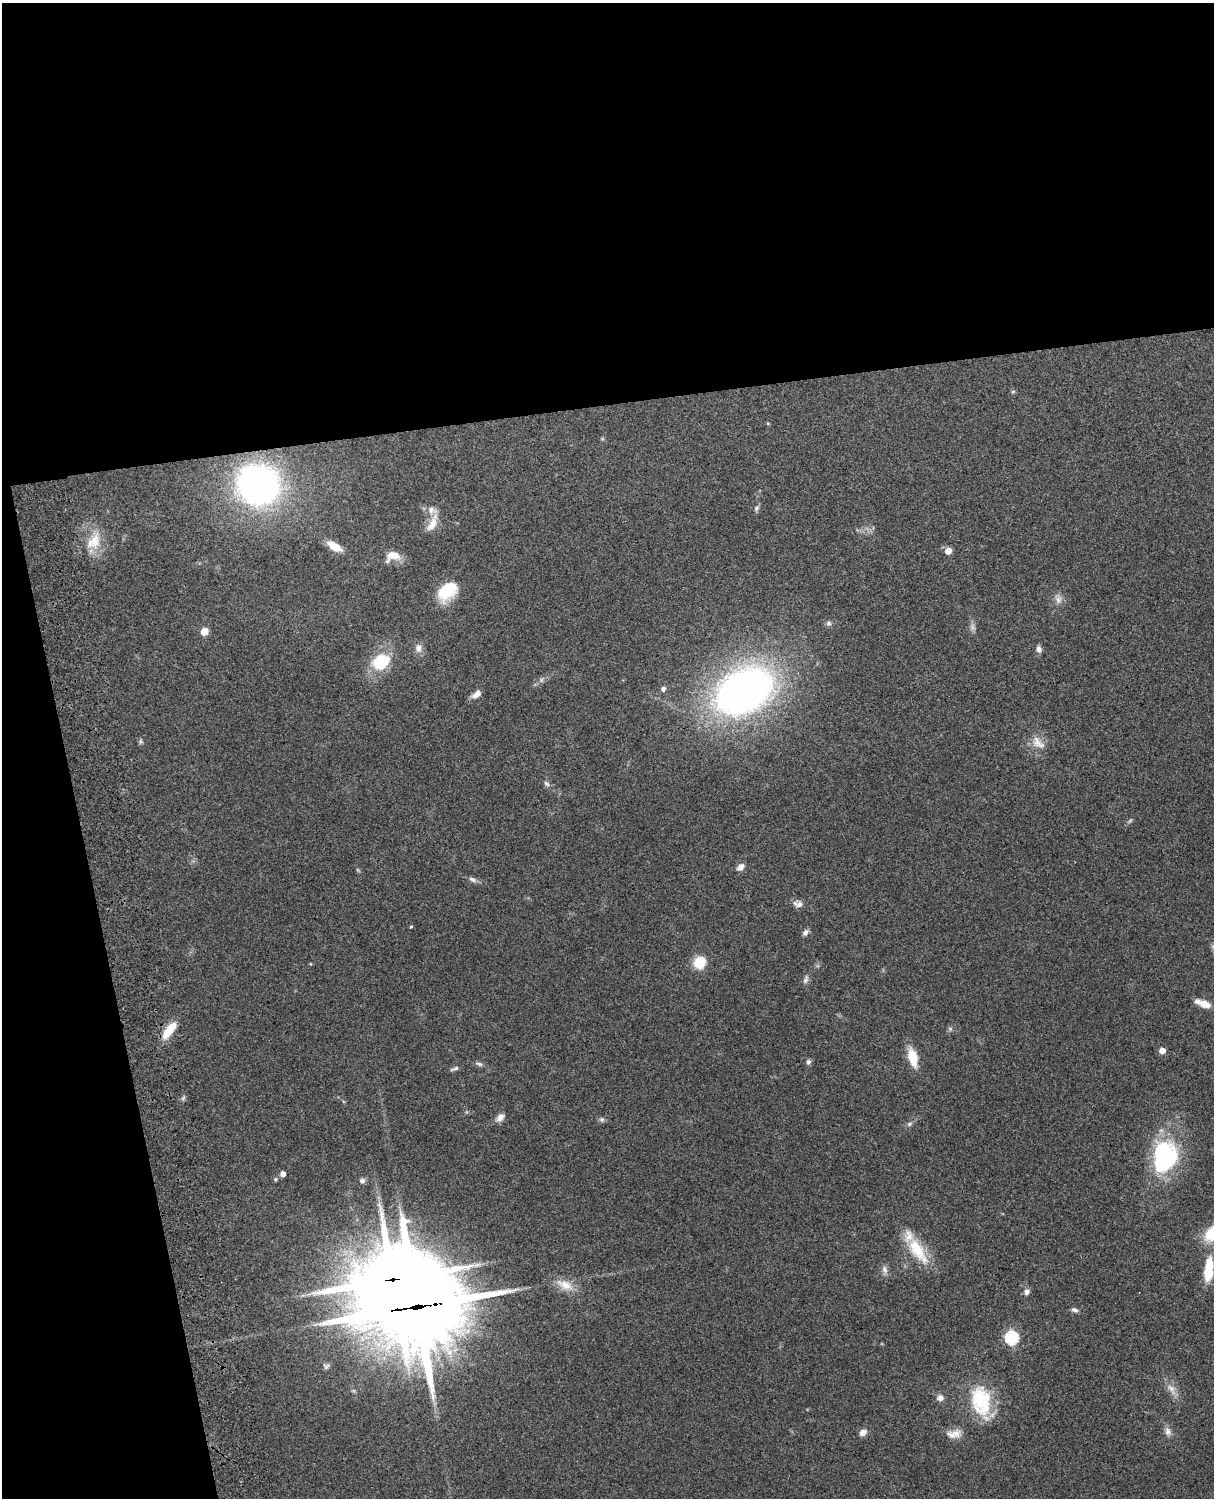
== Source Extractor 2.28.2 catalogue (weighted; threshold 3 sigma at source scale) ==
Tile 1 of 4 x 3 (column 1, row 1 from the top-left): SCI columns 119-1330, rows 3156-4651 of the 5089 x 4928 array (HDU 1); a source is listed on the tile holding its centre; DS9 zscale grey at full resolution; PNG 1216 x 1500 px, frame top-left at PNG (2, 3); no overlay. Shown black and unused: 33% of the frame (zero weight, under 3 of 4 exposures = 6% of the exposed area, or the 3 px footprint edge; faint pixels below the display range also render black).
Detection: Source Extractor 2.28.2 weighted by HDU 2 'WHT'; one run over the whole footprint, this tile lists its part. Background 0.261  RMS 0.0088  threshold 0.0397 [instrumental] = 3 sigma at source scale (4.5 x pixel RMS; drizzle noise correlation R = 1.50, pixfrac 1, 0.05/0.05 arcsec/px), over >= 5 px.
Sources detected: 68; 1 too faint to see at this stretch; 1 inside a brighter object's white glare — not listed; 4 inside a brighter listed object's ellipse — not listed separately; the other 62 listed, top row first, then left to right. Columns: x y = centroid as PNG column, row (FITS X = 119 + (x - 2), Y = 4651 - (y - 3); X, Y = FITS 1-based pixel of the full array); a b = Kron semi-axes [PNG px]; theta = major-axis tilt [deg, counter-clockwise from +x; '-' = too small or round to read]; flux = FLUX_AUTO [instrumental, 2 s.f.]
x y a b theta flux
768 423 5 4 - 0.84
258 485 32 29 -8 350
757 508 8 6 64 2.2
432 524 23 10 59 11
95 541 28 15 82 21
334 546 17 8 -32 15
948 551 5 5 - 11
393 556 18 12 16 12
448 591 22 15 44 35
1058 599 14 9 -71 5.6
829 623 8 6 14 2.4
972 627 11 7 -77 3.4
204 632 5 5 - 22
418 648 12 9 -89 5.5
1039 649 9 7 -79 3.3
381 662 20 16 38 38
541 680 7 4 89 1.6
663 689 6 5 - 2.7
744 691 54 37 30 460
476 694 13 7 36 5.5
141 742 8 5 -83 1.7
1038 743 21 12 -38 11
546 784 8 5 -40 2.5
1130 821 7 4 20 1.3
740 867 10 7 45 4.7
473 880 12 6 -24 3.2
799 904 10 9 - 4.6
411 927 4 3 - 0.93
805 932 8 6 47 2.9
700 963 12 11 - 21
806 979 11 6 69 3.1
1204 1004 15 8 -23 9.3
950 1029 6 5 - 1.6
169 1030 26 9 53 17
1162 1050 4 4 - 9.7
913 1057 16 8 -77 26
808 1062 7 6 - 2.3
479 1064 11 5 -18 2.5
455 1068 12 4 20 2.3
500 1118 11 8 45 5.1
602 1119 7 7 - 2.2
909 1124 8 6 17 2.2
1164 1156 45 25 80 89
283 1174 5 4 - 5.9
276 1179 6 5 - 1.7
362 1181 8 7 - 2.5
1211 1234 22 16 59 27
918 1250 42 16 -57 34
885 1270 12 7 -74 4.1
1209 1270 32 11 84 26
392 1279 25 21 59 4700
565 1285 27 12 -26 14
1026 1292 7 6 - 3.5
418 1306 40 26 9 12000
1074 1310 8 5 -17 2.5
1012 1338 6 6 - 120
1172 1389 20 8 -57 8.2
940 1398 8 7 - 4.6
980 1400 36 23 -83 53
1168 1431 12 8 -76 4.8
863 1432 9 7 26 5
956 1433 14 13 - 8
Overlapping masked pixels (flux is a lower limit): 2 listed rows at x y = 392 1279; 418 1306
Isophote crosses this tile's border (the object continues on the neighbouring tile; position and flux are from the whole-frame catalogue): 1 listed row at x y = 1211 1234